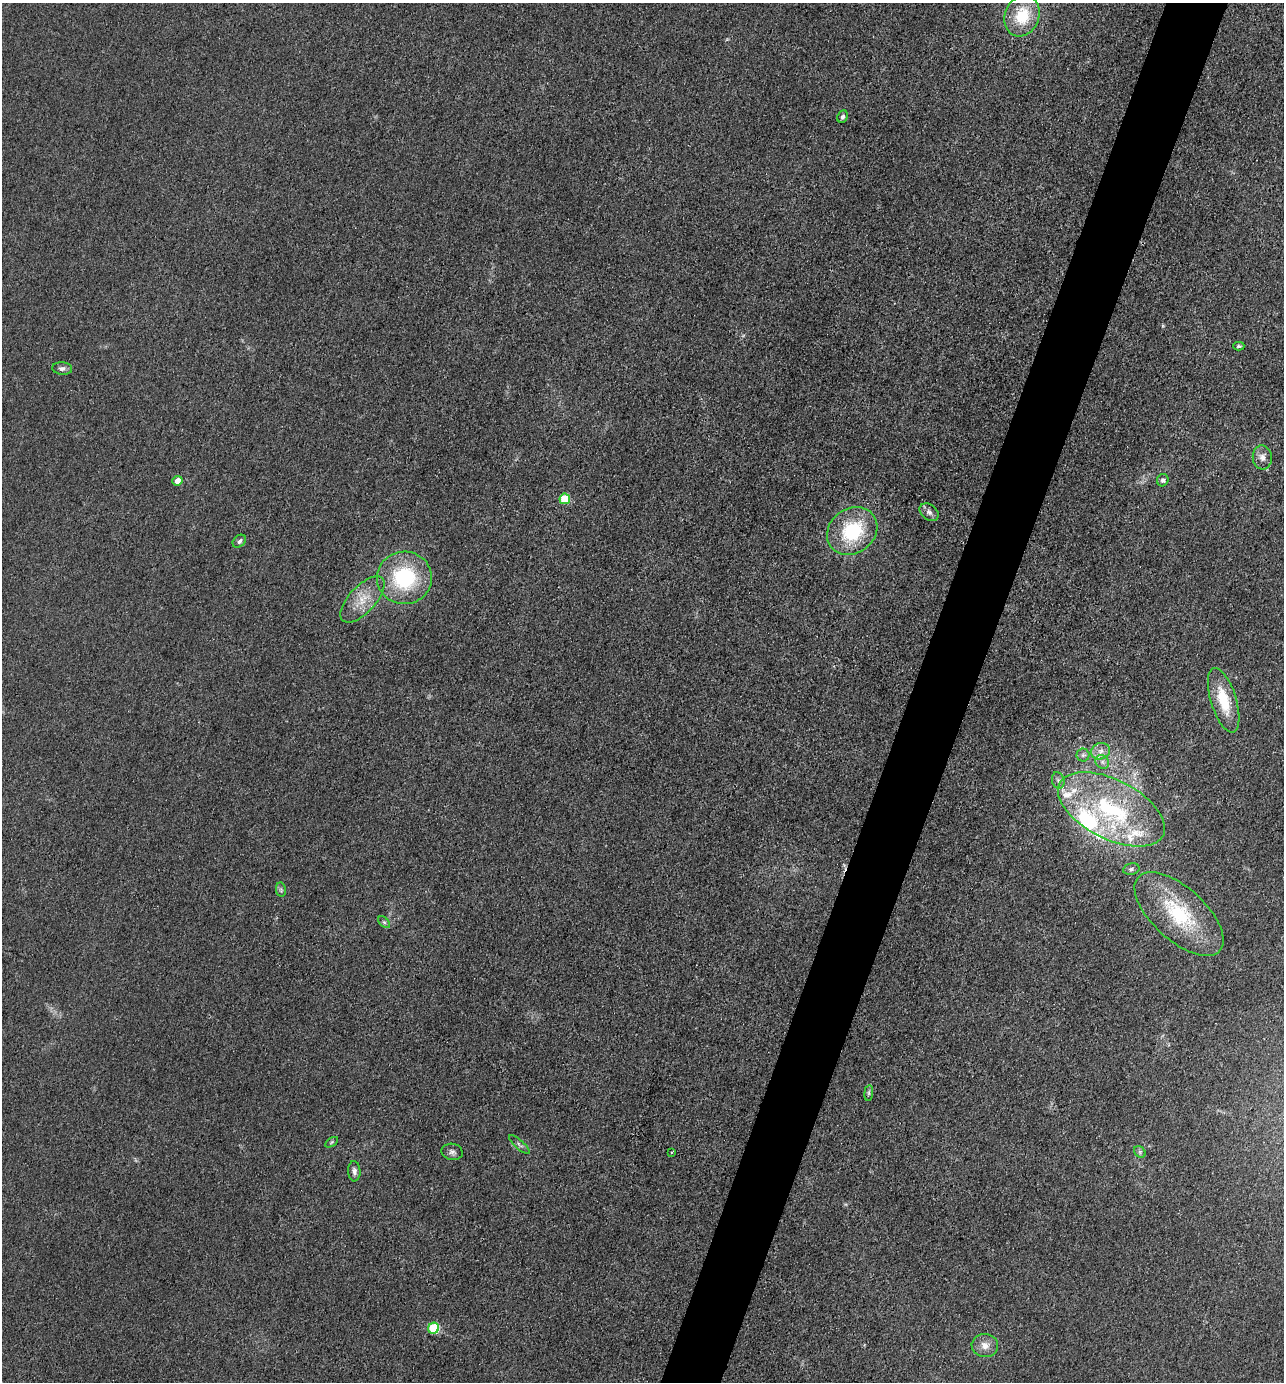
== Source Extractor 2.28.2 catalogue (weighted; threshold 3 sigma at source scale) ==
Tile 10 of 4 x 4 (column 2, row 3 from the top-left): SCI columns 1554-2835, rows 1382-2761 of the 5536 x 5523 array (HDU 1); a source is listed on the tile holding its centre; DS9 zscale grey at full resolution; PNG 1286 x 1384 px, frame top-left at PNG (2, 3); each listed source drawn as its Kron ellipse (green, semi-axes under 4 px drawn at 4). Shown black and unused: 5% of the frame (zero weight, under 3 of 4 exposures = <1% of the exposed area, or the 3 px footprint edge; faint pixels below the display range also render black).
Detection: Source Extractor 2.28.2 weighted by HDU 2 'WHT'; one run over the whole footprint, this tile lists its part. Background 0.0282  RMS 0.0049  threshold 0.022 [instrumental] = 3 sigma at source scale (4.5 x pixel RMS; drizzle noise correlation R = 1.50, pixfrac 1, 0.05/0.05 arcsec/px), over >= 5 px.
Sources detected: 40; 1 inside a brighter object's white glare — neither listed nor drawn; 7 inside a brighter listed object's ellipse — not listed separately; the other 32 listed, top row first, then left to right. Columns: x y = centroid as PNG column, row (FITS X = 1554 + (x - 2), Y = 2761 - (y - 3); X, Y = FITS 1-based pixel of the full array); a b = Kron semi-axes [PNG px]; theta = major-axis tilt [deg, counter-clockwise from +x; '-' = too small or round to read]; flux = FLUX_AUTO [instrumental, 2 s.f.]
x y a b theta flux
1022 16 21 17 67 19
843 117 6 5 - 1.2
1239 346 6 4 1 0.82
62 368 10 6 -5 1.8
1262 457 12 9 -83 3.1
1163 480 6 5 - 1.2
177 481 5 4 - 4.7
565 499 5 5 - 17
929 512 10 7 -40 1.9
852 531 27 22 37 32
239 541 7 5 42 1.3
404 578 27 26 - 41
362 599 29 13 47 10
1224 700 33 12 -73 17
1101 751 9 8 - 3
1083 755 6 6 - 1.1
1102 762 7 6 - 1.9
1058 780 8 6 -74 1.5
1111 809 58 29 -27 63
1131 869 8 5 11 1.2
281 890 7 5 -79 0.96
1179 914 55 26 -42 37
384 922 7 4 -44 0.88
869 1093 8 4 82 0.97
332 1142 7 4 32 0.68
519 1145 13 4 -42 1.3
452 1152 11 8 -10 1.8
672 1152 4 2 - 0.5
1140 1152 6 5 - 0.98
354 1171 10 6 -87 2
433 1328 5 5 - 35
985 1346 13 11 -7 4.5